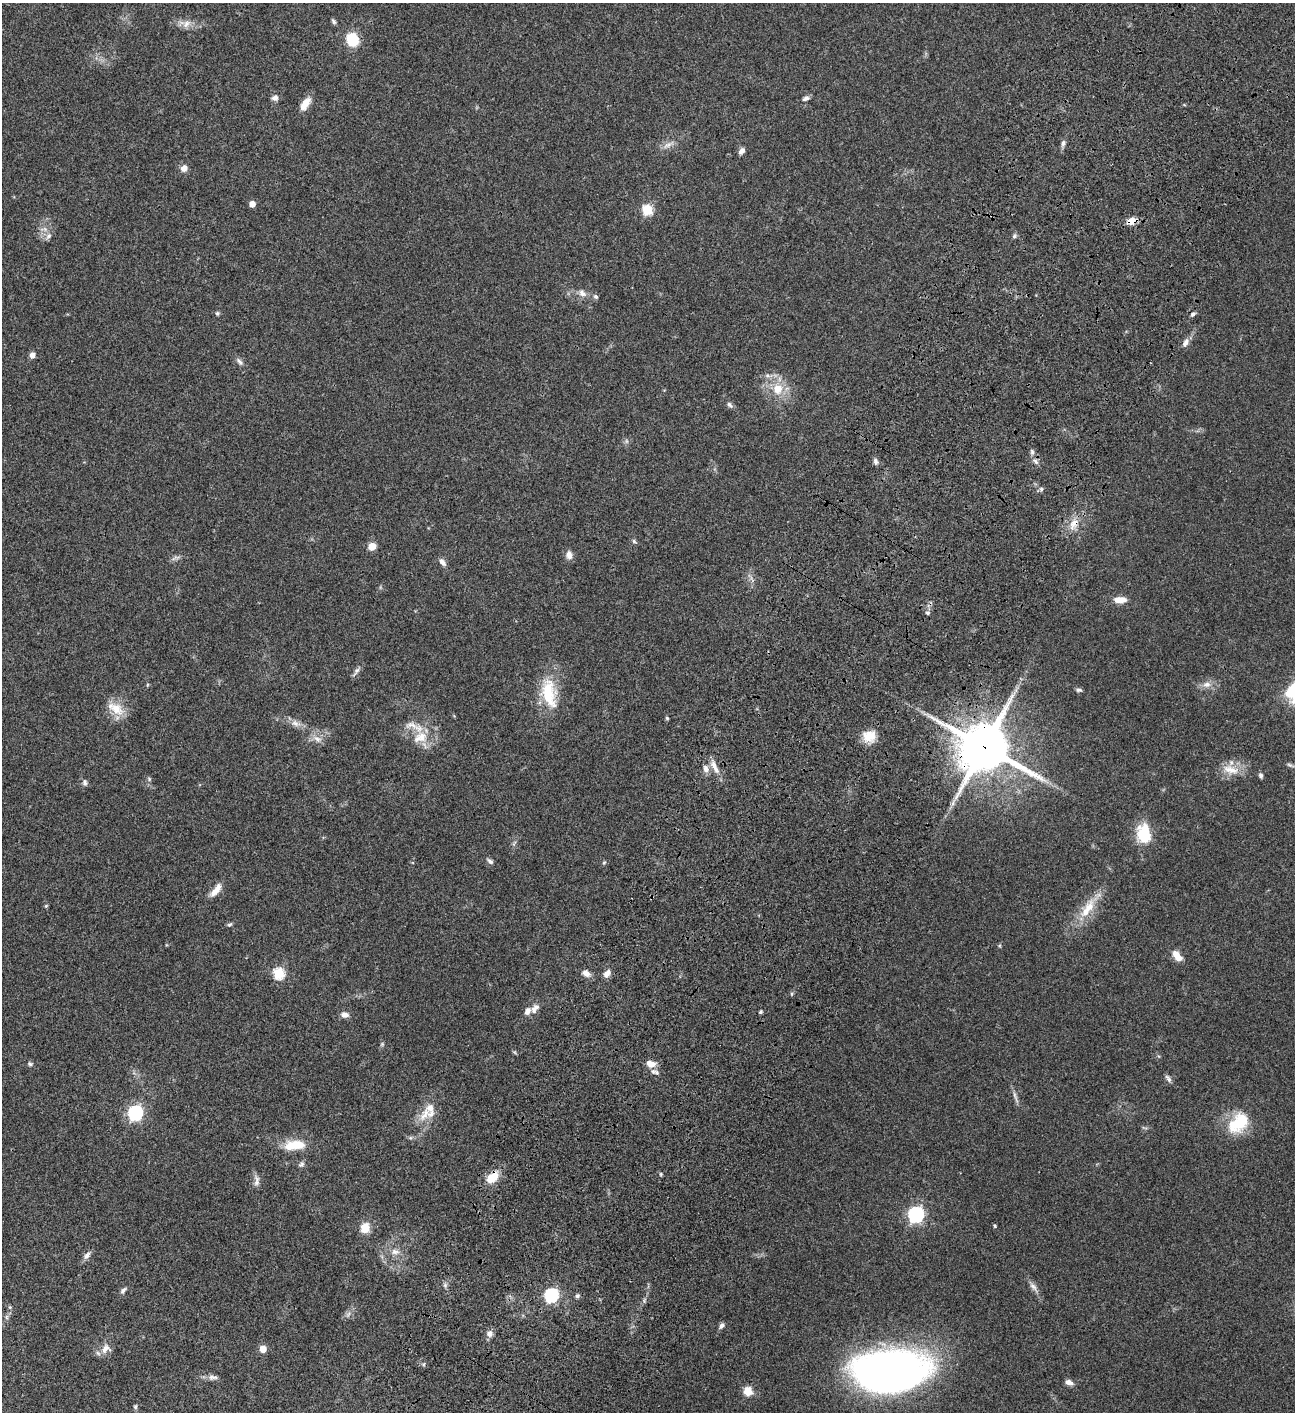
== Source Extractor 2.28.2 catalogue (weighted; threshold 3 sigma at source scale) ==
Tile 10 of 4 x 4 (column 2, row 3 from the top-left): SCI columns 1798-3090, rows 1613-3022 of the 6050 x 6048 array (HDU 1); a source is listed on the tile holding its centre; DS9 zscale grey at full resolution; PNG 1297 x 1414 px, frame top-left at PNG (2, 3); no overlay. Shown black and unused: <1% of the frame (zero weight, under 3 of 4 exposures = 13% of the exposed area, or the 3 px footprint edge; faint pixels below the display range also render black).
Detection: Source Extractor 2.28.2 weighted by HDU 2 'WHT'; one run over the whole footprint, this tile lists its part. Background 0.0652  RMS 0.0059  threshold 0.0264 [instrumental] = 3 sigma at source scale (4.5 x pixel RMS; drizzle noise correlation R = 1.50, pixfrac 1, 0.05/0.05 arcsec/px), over >= 5 px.
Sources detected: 118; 2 too faint to see at this stretch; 1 inside a brighter object's white glare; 1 cosmic-ray / hot-pixel residue — not listed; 4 inside a brighter listed object's ellipse — not listed separately; the other 110 listed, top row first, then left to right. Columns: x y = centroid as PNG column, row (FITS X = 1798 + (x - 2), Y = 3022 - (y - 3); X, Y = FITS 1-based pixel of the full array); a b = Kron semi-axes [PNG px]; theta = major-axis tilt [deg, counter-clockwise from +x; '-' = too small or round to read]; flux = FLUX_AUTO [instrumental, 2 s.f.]
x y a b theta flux
334 21 8 5 -59 1.2
185 24 20 11 -1 5.5
352 40 11 9 -64 20
275 98 8 7 - 2.3
806 98 9 5 21 1.9
305 104 17 7 56 6.3
1063 143 10 6 70 1.8
668 145 21 6 28 3.7
742 151 8 6 53 2.5
184 168 8 7 - 3.4
252 204 5 5 - 4.8
647 210 6 5 - 40
1132 221 10 8 21 5.7
48 236 10 7 52 2.4
1014 236 8 6 64 1.2
582 293 12 8 -49 3.3
596 297 7 5 -44 1.2
217 313 6 5 - 1
1185 343 12 7 60 3.2
32 355 5 5 - 3.5
239 361 12 6 -45 2.1
777 389 16 15 - 12
729 405 8 6 -42 1.6
1032 452 8 5 -80 1.5
875 461 8 6 -83 1.8
1035 461 11 5 -42 1.8
1041 489 7 6 - 1.1
1074 524 19 10 57 7.1
634 541 7 5 -31 0.99
372 546 6 5 - 8.3
569 555 10 8 -81 3.4
176 558 14 5 14 1.9
442 562 11 6 -51 2.7
1120 600 15 8 0 5.7
927 613 6 5 - 1
356 671 16 5 55 2
1207 684 12 8 2 3.8
147 685 6 3 71 0.59
1079 690 9 4 -4 1.2
1294 690 25 18 52 22
549 693 37 18 -78 25
116 709 24 15 -39 11
667 718 4 4 - 0.73
295 723 15 9 -19 3.8
869 736 17 14 9 8.9
420 737 23 16 22 13
317 739 15 9 -28 4
984 747 17 16 - 2800
1291 765 18 3 -15 1.5
714 767 23 7 -65 4.9
706 769 11 8 -68 3
1231 769 25 12 -15 9.2
1261 775 7 5 -69 1.3
149 779 6 6 - 0.94
85 783 9 6 -84 1.7
1144 834 24 16 -81 19
514 843 9 3 58 1
490 861 9 5 -40 1.6
604 863 6 5 - 0.74
216 890 21 8 50 5.4
46 906 5 5 - 0.57
1089 908 35 15 54 15
230 924 7 5 29 0.95
1000 946 6 4 -72 0.6
1177 956 14 8 -50 5.6
278 973 6 6 - 49
586 973 10 7 -30 3.5
607 974 10 7 57 3.5
792 994 6 4 89 0.72
535 1008 15 9 53 3.4
761 1012 3 3 - 1
344 1015 8 6 -5 3.4
382 1044 6 5 - 0.84
514 1052 6 5 - 0.71
30 1064 7 6 - 1.2
651 1064 11 7 -12 5.1
653 1071 8 7 - 2
1168 1078 11 5 -55 1.7
1015 1097 21 4 -71 2.3
135 1113 7 6 - 120
424 1115 23 11 55 8.8
1238 1123 30 20 45 23
1144 1128 10 3 -11 0.77
291 1146 18 13 -9 10
301 1164 9 7 54 1.5
661 1174 5 4 - 0.66
492 1177 16 10 39 10
257 1181 17 7 -88 2.8
916 1214 7 6 - 150
995 1226 5 4 - 0.67
365 1228 11 10 - 7.7
395 1252 14 8 2 4.2
87 1255 12 7 49 2.5
1033 1287 19 7 -55 3.1
123 1290 10 5 46 1.6
551 1295 6 6 - 100
577 1296 6 5 - 1.3
10 1307 5 5 - 0.79
348 1314 12 5 60 2
7 1317 7 4 -90 1.1
721 1326 8 6 43 1.9
490 1333 8 7 - 2.9
106 1349 15 13 28 5.1
263 1349 5 5 - 9
424 1364 6 3 71 0.68
890 1372 48 27 6 490
212 1377 14 7 -1 2.5
1069 1382 10 6 -13 2.7
748 1391 11 10 - 6
135 1407 6 5 - 0.93
Overlapping masked pixels (flux is a lower limit): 4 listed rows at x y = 1132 221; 1074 524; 984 747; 492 1177
Isophote crosses this tile's border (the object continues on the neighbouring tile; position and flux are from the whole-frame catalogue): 2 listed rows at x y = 1294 690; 1291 765